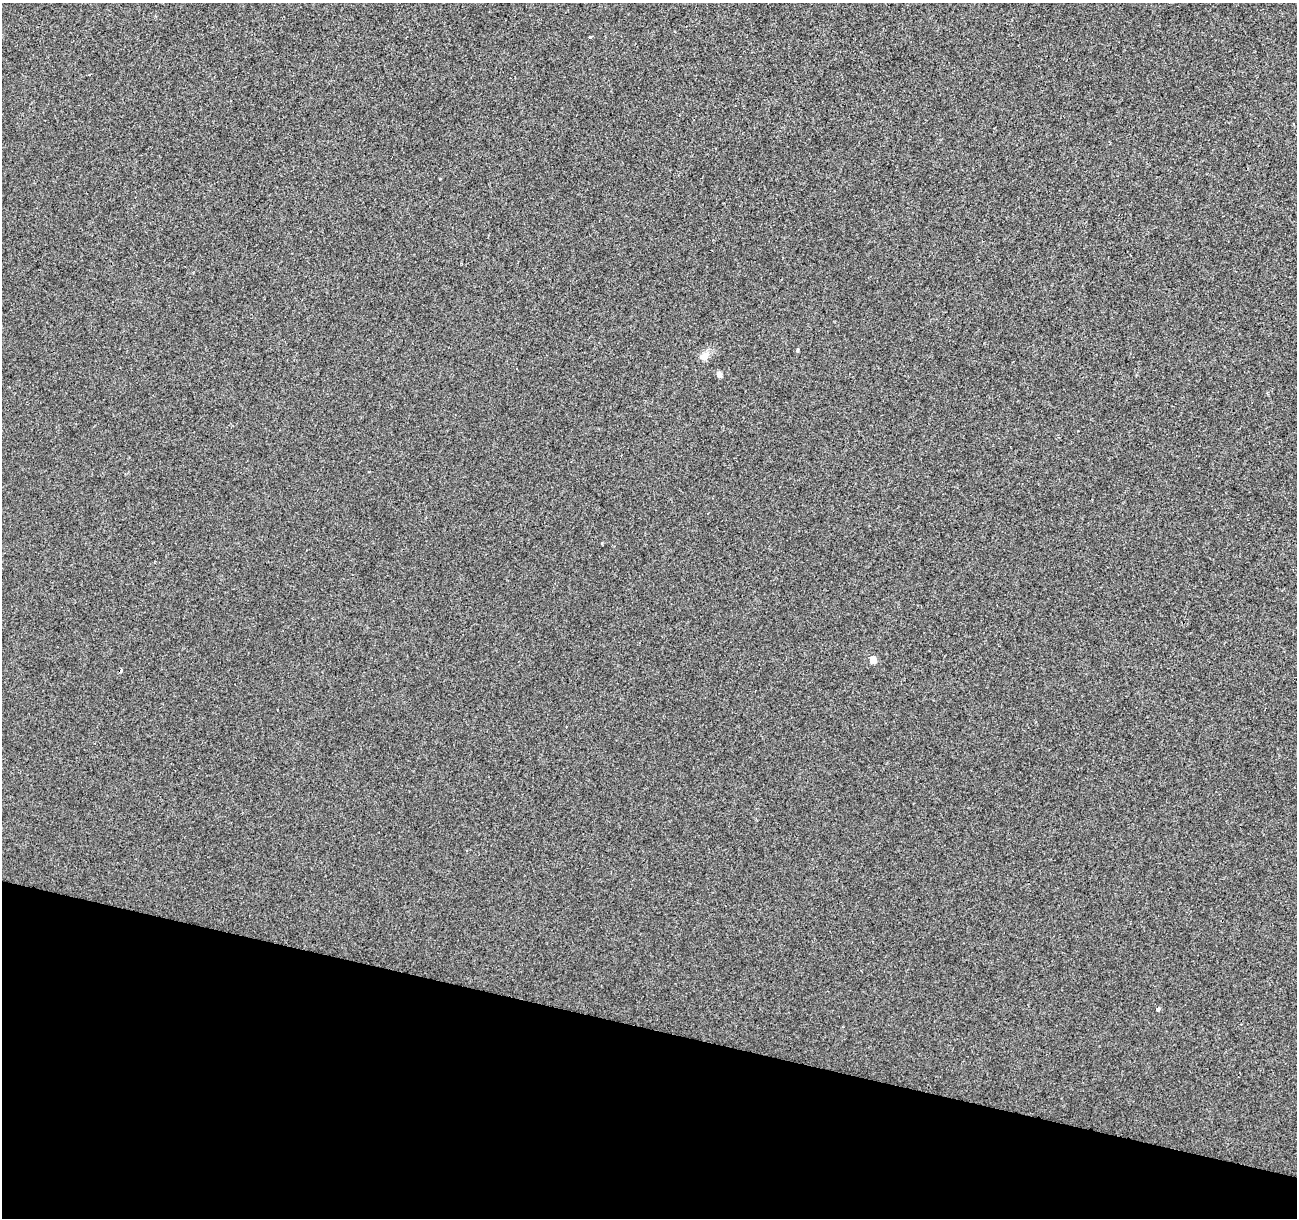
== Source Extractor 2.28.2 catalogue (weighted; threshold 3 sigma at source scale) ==
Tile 15 of 4 x 4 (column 3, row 4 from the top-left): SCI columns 2589-3883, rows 220-1435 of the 5184 x 5363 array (HDU 1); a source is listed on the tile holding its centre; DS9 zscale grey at full resolution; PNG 1299 x 1220 px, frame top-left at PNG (2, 3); no overlay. Shown black and unused: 16% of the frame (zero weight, under 2 of 3 exposures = <1% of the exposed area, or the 3 px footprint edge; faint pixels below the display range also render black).
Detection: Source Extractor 2.28.2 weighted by HDU 2 'WHT'; one run over the whole footprint, this tile lists its part. Background -2.43e-04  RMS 0.0042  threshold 0.0191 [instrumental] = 3 sigma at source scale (4.5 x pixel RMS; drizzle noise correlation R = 1.50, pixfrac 1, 0.0396/0.0396 arcsec/px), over >= 5 px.
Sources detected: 7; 1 cosmic-ray / hot-pixel residue — not listed; the other 6 listed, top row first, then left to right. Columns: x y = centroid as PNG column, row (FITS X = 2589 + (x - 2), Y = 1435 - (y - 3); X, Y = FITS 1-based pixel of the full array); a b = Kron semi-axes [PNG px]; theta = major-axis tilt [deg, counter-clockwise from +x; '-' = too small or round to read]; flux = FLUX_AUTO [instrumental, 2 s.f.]
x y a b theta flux
591 37 3 2 - 0.58
797 350 4 4 - 0.58
704 356 15 9 36 2.7
719 375 5 4 - 2.4
873 660 5 4 - 5.3
1158 1009 4 3 - 2.3